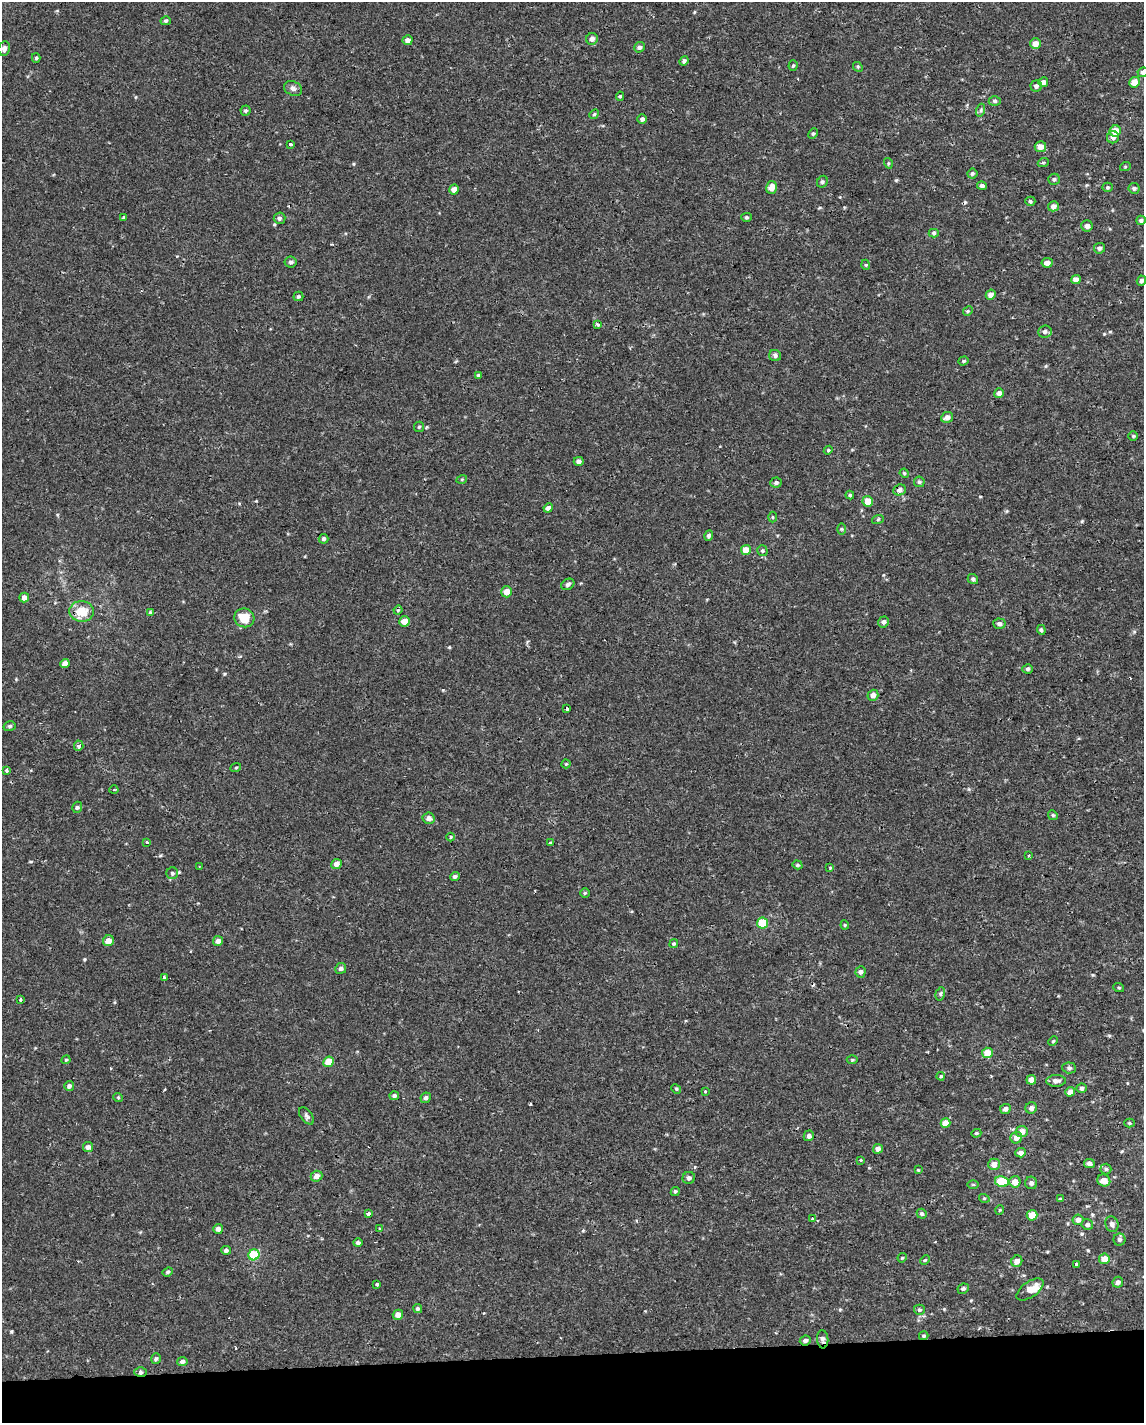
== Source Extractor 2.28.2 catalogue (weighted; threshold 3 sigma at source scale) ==
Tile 10 of 4 x 3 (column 2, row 3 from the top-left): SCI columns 1143-2284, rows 7-1427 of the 4567 x 4316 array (HDU 1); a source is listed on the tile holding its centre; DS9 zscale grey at full resolution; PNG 1146 x 1425 px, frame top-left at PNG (2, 2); each listed source drawn as its Kron ellipse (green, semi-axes under 4 px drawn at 4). Shown black and unused: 5% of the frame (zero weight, under 2 of 3 exposures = <1% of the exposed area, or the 3 px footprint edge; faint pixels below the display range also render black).
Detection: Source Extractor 2.28.2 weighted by HDU 2 'WHT'; one run over the whole footprint, this tile lists its part. Background -3.16e-05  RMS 0.0021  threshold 0.0096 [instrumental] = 3 sigma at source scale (4.5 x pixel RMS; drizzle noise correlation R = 1.50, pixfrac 1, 0.0396/0.0396 arcsec/px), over >= 5 px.
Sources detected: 210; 5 cosmic-ray / hot-pixel residue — neither listed nor drawn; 1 inside a brighter listed object's ellipse — not listed separately; the other 204 listed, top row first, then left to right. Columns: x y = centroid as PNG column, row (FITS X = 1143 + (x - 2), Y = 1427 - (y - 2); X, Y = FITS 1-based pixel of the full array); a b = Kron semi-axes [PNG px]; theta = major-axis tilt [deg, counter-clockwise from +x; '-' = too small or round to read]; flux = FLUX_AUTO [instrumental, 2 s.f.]
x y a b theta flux
166 21 5 4 - 0.36
592 39 6 6 - 0.87
408 40 5 5 - 1.1
1035 44 5 5 - 1.6
639 47 5 5 - 0.59
4 49 7 6 - 0.95
36 58 5 4 - 0.32
684 61 5 4 - 0.52
793 66 5 4 - 0.26
858 67 5 4 - 0.27
1143 72 5 4 - 0.58
1043 82 5 5 - 1
1135 82 5 5 - 2.1
1036 86 5 5 - 0.51
293 88 9 7 -24 0.74
620 96 4 4 - 0.3
995 101 6 4 0 0.39
981 110 6 4 72 0.33
246 111 5 5 - 0.35
594 114 5 4 - 0.28
642 119 5 4 - 0.54
1115 131 6 5 - 2.6
813 134 5 4 - 0.31
1113 137 6 6 - 0.84
290 144 3 3 - 0.77
1040 147 5 5 - 1.4
888 163 5 3 - 0.24
1043 163 5 3 - 0.22
1125 167 5 3 - 0.21
972 173 5 5 - 0.33
1054 179 6 5 - 0.43
822 182 6 5 - 0.39
982 186 5 4 - 0.53
1107 187 5 4 - 0.3
771 188 6 5 - 1.6
1134 188 5 5 - 0.44
454 189 5 5 - 1.1
1030 201 5 4 - 0.32
1053 206 5 5 - 0.88
746 217 5 4 - 0.29
124 218 4 3 - 0.28
279 218 6 5 - 0.5
1141 220 5 4 - 0.42
1087 226 5 5 - 0.69
934 233 5 4 - 0.33
1099 248 5 5 - 0.51
291 262 6 5 - 0.52
1047 263 6 5 - 1
866 265 5 3 - 0.2
1076 280 5 4 - 1.3
1141 281 5 4 - 0.51
991 295 5 4 - 1.1
298 296 5 4 - 0.33
968 311 5 4 - 0.26
598 325 3 2 - 0.44
1045 331 7 6 - 0.69
775 356 6 5 - 0.49
964 361 5 4 - 0.29
478 375 4 4 - 0.3
999 393 5 4 - 1.1
947 417 6 5 - 0.95
419 427 5 5 - 0.3
1133 436 5 5 - 0.27
828 450 4 4 - 0.25
579 461 5 4 - 0.75
904 473 5 3 - 0.23
462 479 5 3 - 0.21
919 482 5 5 - 0.35
776 483 6 5 - 0.51
900 490 6 5 - 0.71
850 495 4 4 - 0.27
868 501 5 5 - 3
548 508 5 4 - 0.74
772 517 5 3 - 0.19
878 519 6 4 20 0.28
841 529 5 3 - 0.22
709 536 5 4 - 0.54
324 539 5 4 - 0.41
746 550 5 5 - 2.3
762 551 5 5 - 0.28
973 579 5 4 - 0.5
568 584 7 5 30 0.6
507 592 5 5 - 2
24 597 5 5 - 1.1
398 610 4 4 - 0.25
81 611 12 10 -4 4
150 613 3 3 - 0.53
244 618 10 9 - 4.2
404 621 5 5 - 1.7
884 622 5 5 - 0.55
999 624 6 5 - 0.66
1041 630 5 4 - 0.33
65 663 4 4 - 1.1
1028 669 5 4 - 0.39
873 695 5 5 - 0.99
567 709 4 3 - 0.94
10 726 6 4 17 0.39
79 746 5 5 - 0.83
566 764 4 4 - 0.21
236 767 5 3 - 0.19
7 770 3 3 - 1
114 790 4 3 - 0.2
77 807 6 5 - 0.41
1053 815 5 4 - 0.27
428 818 6 5 - 0.79
451 837 4 3 - 0.18
147 842 4 3 - 0.34
551 843 3 3 - 0.49
1028 856 2 2 - 0.22
336 864 5 5 - 0.98
797 865 5 4 - 0.31
199 866 3 2 - 0.16
830 868 4 3 - 0.49
172 873 6 6 - 0.39
455 876 5 4 - 0.41
585 893 5 4 - 0.22
762 923 5 5 - 5.9
845 925 4 4 - 0.23
108 941 5 5 - 1.9
218 941 5 5 - 0.96
674 944 5 4 - 0.25
341 968 5 5 - 0.58
861 972 6 5 - 0.58
164 977 4 3 - 0.42
1119 988 5 3 - 0.22
940 994 7 4 75 0.37
21 1000 3 3 - 1.3
1053 1041 5 4 - 0.24
987 1053 5 5 - 3.3
66 1060 4 4 - 0.22
852 1060 5 3 - 0.25
329 1062 5 5 - 4
1069 1068 7 5 -3 0.53
941 1076 4 4 - 0.22
1031 1080 5 5 - 1.8
1056 1081 10 6 1 0.93
69 1086 5 5 - 0.55
1081 1088 5 5 - 0.49
676 1089 5 4 - 0.26
705 1091 3 2 - 0.28
1070 1092 5 4 - 1.1
394 1096 5 4 - 0.46
118 1097 5 3 - 0.19
426 1098 5 5 - 0.47
1031 1108 6 5 - 0.74
1005 1109 5 5 - 0.77
306 1116 10 5 -53 0.54
945 1123 5 5 - 2.3
1130 1123 5 4 - 0.27
1022 1131 6 5 - 1.5
976 1133 5 4 - 0.27
809 1136 5 5 - 0.7
1016 1138 6 5 - 1.2
88 1147 5 5 - 0.72
878 1149 5 4 - 0.88
1021 1153 5 4 - 0.8
861 1160 3 3 - 0.23
1089 1163 5 4 - 0.67
994 1164 6 6 - 1.7
1106 1169 5 5 - 0.34
918 1170 3 3 - 0.18
317 1176 6 5 - 1.2
689 1178 6 6 - 0.52
1002 1181 7 5 -10 7.3
1104 1181 6 5 - 1.7
1015 1182 5 5 - 1.8
1031 1183 6 6 - 0.64
973 1184 6 4 0 0.24
675 1191 5 4 - 0.29
984 1198 5 3 - 0.21
1060 1199 4 3 - 0.28
1000 1210 5 3 - 0.16
368 1214 4 3 - 0.73
922 1214 5 4 - 0.4
1032 1215 5 5 - 2.9
813 1219 3 3 - 0.82
1078 1220 5 5 - 0.81
1112 1224 8 6 -71 0.76
1087 1225 6 5 - 0.49
218 1229 5 5 - 0.84
379 1229 4 4 - 0.3
1119 1240 6 6 - 0.61
358 1243 4 4 - 0.4
226 1250 5 4 - 0.52
254 1255 5 5 - 9
902 1258 5 3 - 0.22
1104 1259 5 5 - 2.4
925 1260 5 3 - 0.25
1017 1261 6 5 - 1.2
1076 1264 4 3 - 0.89
168 1272 5 4 - 0.29
1118 1282 5 5 - 0.76
377 1285 3 3 - 0.8
963 1289 6 5 - 0.41
1030 1290 15 7 35 2.1
418 1309 5 4 - 0.37
919 1310 5 5 - 0.34
398 1315 5 5 - 1.3
924 1336 5 4 - 0.3
823 1339 9 5 -85 0.69
805 1340 5 5 - 0.62
156 1359 5 5 - 0.42
182 1361 5 4 - 0.62
141 1372 6 4 0 0.49
Overlapping masked pixels (flux is a lower limit): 2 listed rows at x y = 823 1339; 141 1372
Isophote crosses this tile's border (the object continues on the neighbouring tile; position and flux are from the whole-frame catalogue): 1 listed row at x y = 1143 72